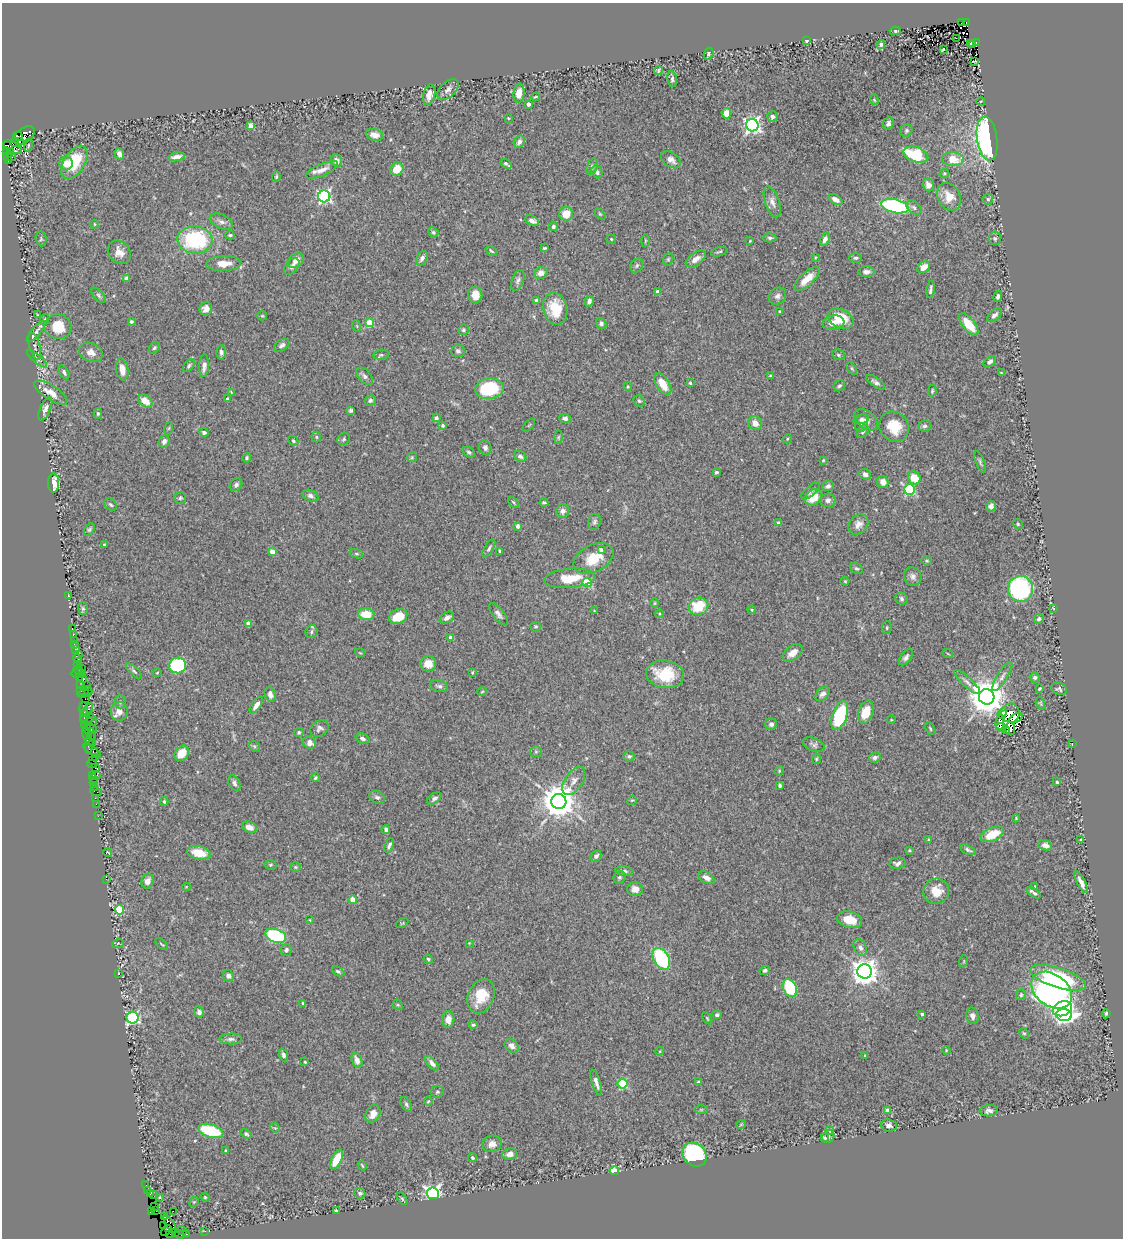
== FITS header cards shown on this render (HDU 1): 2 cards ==
NAXIS1  =                 1121
NAXIS2  =                 1236

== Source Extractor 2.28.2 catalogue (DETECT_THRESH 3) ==
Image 1121 x 1236 px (HDU 1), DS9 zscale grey, 1 PNG px = 1 image px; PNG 1125 x 1240 px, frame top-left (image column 1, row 1236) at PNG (2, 3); each listed source drawn as its Kron ellipse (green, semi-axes under 4 px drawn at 4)
Background 0.409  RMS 0.027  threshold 0.0798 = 3 sigma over >= 5 px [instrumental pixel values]
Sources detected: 475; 5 with non-positive FLUX_AUTO (blend fragments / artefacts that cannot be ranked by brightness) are neither listed nor drawn; the other 470 listed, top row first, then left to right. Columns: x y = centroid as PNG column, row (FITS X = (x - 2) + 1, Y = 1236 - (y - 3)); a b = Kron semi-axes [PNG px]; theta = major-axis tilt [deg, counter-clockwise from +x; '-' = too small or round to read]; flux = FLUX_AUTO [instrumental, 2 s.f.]
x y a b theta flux
961 23 2 2 - 10
966 23 3 2 - 150
895 31 5 4 - 3
956 38 2 2 - 90
806 41 4 3 - 2.6
970 43 3 3 - 13
976 43 4 2 - 190
881 45 4 3 - 4.8
973 45 3 2 - 3.9
943 49 4 3 - 19
709 54 6 4 71 3.2
975 61 4 2 - 1.6
658 70 4 4 - 3.2
672 79 8 4 -83 4.8
448 89 13 7 42 8.6
519 93 9 5 82 16
429 95 10 6 75 14
535 97 5 2 - 1.9
874 100 5 4 - 2.2
981 101 4 3 - 1.7
528 104 3 3 - 6.6
726 113 5 4 - 20
772 117 5 5 - 4.5
508 118 3 2 - 1.5
888 123 6 5 - 4.5
752 125 6 6 - 680
250 126 4 4 - 22
906 131 6 5 - 3.4
375 135 8 6 -15 14
18 136 5 3 - 120
24 136 12 7 38 650
987 139 22 10 -82 410
19 142 4 3 - 170
519 142 6 5 - 8.7
14 143 4 3 - 230
28 145 7 3 81 2.5
13 147 10 5 -27 1700
7 151 3 3 - 81
10 151 3 3 - 270
119 154 6 4 -72 7.9
916 154 13 7 -19 120
7 157 3 2 - 68
12 157 2 2 - 23
177 157 8 4 9 9
953 159 11 7 -3 38
8 160 4 3 - 71
671 160 11 7 -34 9.5
337 161 7 5 -70 6.4
74 162 18 10 58 68
66 163 7 6 - 16
506 164 6 3 -37 3.9
592 167 8 5 73 4
397 169 7 6 - 29
322 170 17 6 23 14
597 172 7 5 -62 4.8
944 173 5 4 - 2.1
276 176 5 4 - 2.5
928 185 6 5 - 12
324 196 6 6 - 380
949 197 14 11 -64 29
988 199 5 5 - 3.6
836 200 8 4 -33 11
772 202 16 7 -71 11
895 206 14 6 -13 290
914 208 8 5 -41 4.7
566 214 7 7 - 27
600 214 6 4 -45 2.4
532 221 7 5 -25 9.5
221 222 12 7 -25 7.8
94 224 4 3 - 1.6
553 226 5 4 - 6.1
433 232 5 5 - 3
230 235 4 3 - 2.6
770 238 6 4 0 4
995 238 6 6 - 3.7
41 239 7 5 -83 3.4
611 239 5 4 - 2.2
825 239 7 4 65 8.2
195 240 18 13 -4 170
645 241 6 3 89 2
750 241 4 3 - 1.6
544 248 4 3 - 2.5
491 251 6 3 -38 2.2
119 252 13 10 -50 17
719 252 8 3 17 2.8
815 257 4 3 - 1.7
422 258 8 5 61 6.3
856 258 6 4 1 3.3
668 259 6 5 - 2.7
696 259 11 6 36 12
296 261 9 6 40 13
224 263 17 7 2 23
637 265 7 6 - 3.7
292 267 9 6 48 7.7
924 267 7 5 38 23
866 272 8 5 2 7.2
541 273 6 6 - 12
127 278 4 4 - 13
807 279 16 6 42 27
518 280 11 6 69 5.9
931 290 8 3 81 5.3
658 292 4 3 - 9.7
99 295 9 5 -49 4
475 295 8 7 - 18
777 296 9 7 41 7.1
998 297 5 4 - 4.5
536 301 4 3 - 4.8
589 301 5 4 - 7.7
206 309 7 6 - 10
555 309 16 12 -78 50
779 311 3 2 - 2.3
38 315 3 2 - 1.5
995 315 9 5 42 5.7
262 316 5 4 - 2.2
45 319 5 3 - 1.9
841 319 13 9 -26 53
131 322 3 3 - 3.1
370 323 4 4 - 49
601 323 6 5 - 5
834 323 11 7 7 13
969 324 13 6 -51 41
58 326 14 12 -20 46
357 326 6 3 -72 1.8
463 330 5 5 - 3.3
36 332 13 4 50 6.3
282 345 8 5 34 5.7
35 346 14 5 -74 5.8
154 348 6 4 55 3.3
458 351 7 6 - 5.2
91 352 12 9 -23 13
221 352 7 4 -90 5.5
381 355 8 5 9 3.3
838 355 6 5 - 3.2
37 359 12 4 -39 3.8
990 362 7 4 37 4.5
189 366 7 4 48 3.5
204 366 11 5 86 10
852 368 7 4 -56 2.5
122 369 11 6 -81 16
64 372 7 4 -58 4.1
1001 373 3 3 - 1.7
365 376 10 6 -47 6.3
771 376 4 3 - 2.6
875 382 11 5 -32 5.7
690 383 4 3 - 2.9
663 384 12 6 -59 30
839 386 6 5 - 3.8
628 387 4 3 - 1.8
489 389 14 10 7 120
932 391 6 4 80 2.4
231 392 4 2 - 1.5
51 393 19 7 -33 21
227 399 3 3 - 5
370 400 6 5 - 3.7
145 401 8 5 -37 21
639 401 6 5 - 3
45 409 12 5 66 8.6
351 411 4 4 - 3.4
98 414 5 4 - 3.3
436 418 4 4 - 4.6
565 418 6 4 -3 4.4
861 419 8 4 14 3.7
866 420 13 8 -40 9.5
755 423 7 6 - 16
861 423 9 6 72 5.5
443 425 4 4 - 2.9
529 425 8 3 45 2
925 426 6 5 - 4.9
894 427 16 14 -49 42
169 428 6 4 71 1.9
204 432 5 4 - 5.2
863 432 7 5 47 4
316 437 5 5 - 2.4
558 437 6 4 88 3.1
344 439 6 5 - 3.1
787 439 5 4 - 1.8
164 441 6 5 - 8.1
293 441 5 4 - 3
485 448 7 6 - 6.6
469 452 7 4 -33 3.2
520 456 6 5 - 4.7
412 457 5 5 - 2.2
246 458 5 4 - 3.4
823 460 3 2 - 1.6
980 462 12 4 -69 4
716 472 4 3 - 3.3
865 474 6 5 - 7.8
914 478 7 6 - 32
883 482 6 5 - 14
54 483 9 5 89 28
236 485 7 5 46 5.1
828 486 6 5 - 6.5
910 489 5 5 - 190
811 491 11 5 42 5.6
310 496 8 5 -21 6
813 497 9 7 41 35
180 498 6 6 - 3.3
828 500 7 7 - 7.3
513 502 6 3 -46 2.2
544 502 4 3 - 3
111 505 7 5 -43 3.5
991 506 5 4 - 7
563 511 7 6 - 8.1
595 522 8 6 73 4.4
778 523 4 3 - 4
858 524 11 9 45 12
1018 524 5 4 - 2.4
518 526 4 4 - 6.7
89 529 6 4 50 3.1
104 545 4 3 - 1.8
489 548 10 4 59 4.2
601 550 4 4 - 6.3
500 551 4 3 - 2.8
272 552 4 4 - 22
356 554 7 4 -19 2.7
593 558 21 13 27 42
927 561 5 5 - 2.5
856 568 7 5 -37 3.4
913 576 10 8 -57 8.4
570 578 25 9 5 44
845 581 4 4 - 2.1
587 583 4 4 - 85
1020 589 13 12 - 310
68 595 2 2 - 1.3
901 599 6 5 - 4.2
654 603 5 3 - 1.7
698 606 10 8 25 61
1053 608 3 2 - 1.5
83 609 6 5 - 3
752 610 4 3 - 1.7
594 611 3 2 - 1.4
366 614 8 5 -4 42
498 614 13 5 -51 6.9
659 614 4 3 - 1.6
398 616 9 7 24 31
447 618 8 5 31 8.2
1039 619 5 4 - 3.8
248 623 4 4 - 14
536 626 5 5 - 2.4
72 628 3 2 - 33
887 628 6 4 87 2.8
312 632 6 6 - 4.6
73 635 2 2 - 11
451 638 4 4 - 19
74 640 2 2 - 43
75 645 2 2 - 18
75 650 4 3 - 120
360 653 5 3 - 1.5
793 653 11 7 36 16
78 654 2 2 - 21
948 654 5 3 - 1.6
906 657 9 5 53 5.8
78 659 5 4 - 51
428 664 8 7 - 19
77 665 4 3 - 170
178 665 8 8 - 170
82 668 2 2 - 400
78 670 5 3 - 75
134 671 10 4 -45 4.1
157 673 5 4 - 2
472 673 3 2 - 2
78 674 7 3 -1 130
665 674 19 14 -8 66
1002 676 17 5 57 8.1
79 677 2 2 - 82
1035 677 5 5 - 3.7
82 679 4 2 - 86
967 682 17 5 -42 8
80 685 3 2 - 80
87 685 3 2 - 180
439 686 9 5 -13 5
1039 689 3 3 - 2.3
1059 689 8 6 -24 5.1
81 690 3 2 - 49
88 691 4 2 - 93
482 692 5 3 - 1.5
83 694 6 3 14 190
823 694 8 5 44 6.7
270 695 7 5 -73 8.6
987 697 8 7 - 4800
85 699 2 2 - 59
120 702 6 5 - 3.5
1040 703 6 4 -72 2.4
256 705 10 4 55 12
84 709 7 3 -87 220
88 710 8 3 61 220
119 711 9 8 - 14
866 712 12 7 70 35
1010 713 9 9 - 30
1002 714 6 4 69 6.5
84 716 8 3 86 62
840 716 15 7 71 150
88 718 7 4 11 170
1016 718 7 4 29 6.5
891 720 4 3 - 1.3
90 722 7 4 7 600
1000 722 8 3 84 6.3
771 724 6 6 - 6.8
86 727 6 3 -67 180
1001 727 5 3 - 11
91 728 6 4 -31 150
320 728 10 7 38 6.5
930 728 6 3 -64 2.4
1010 729 6 5 - 11
1006 731 3 2 - 9.1
299 732 5 4 - 3.2
87 735 8 3 -76 170
92 737 4 4 - 210
362 738 7 5 -17 6.4
90 741 12 3 79 370
310 743 7 6 - 12
1072 743 2 2 - 15
92 744 4 4 - 220
814 745 11 6 -23 5.2
254 746 6 4 -44 2.8
92 751 10 3 -34 160
536 752 6 5 - 3.1
182 753 8 6 47 28
629 756 5 5 - 3.5
95 757 2 2 - 130
875 757 6 5 - 4.5
816 759 5 4 - 2.3
92 760 2 2 - 26
92 764 5 2 - 100
95 767 4 3 - 200
779 771 5 4 - 1.9
92 775 3 2 - 63
97 775 3 2 - 73
315 778 4 3 - 2.4
94 779 3 3 - 71
574 781 16 8 56 12
93 782 3 2 - 60
1057 782 3 3 - 2.1
234 783 8 5 -63 5.1
779 785 4 3 - 3.9
94 787 3 2 - 110
96 792 6 2 -18 170
377 797 8 6 -26 5.1
95 798 2 2 - 50
434 798 8 4 34 4.7
632 800 5 4 - 1.9
164 801 4 3 - 2.7
559 801 7 7 - 4200
96 804 2 2 - 50
98 816 2 2 - 30
1016 818 4 4 - 1.8
249 827 7 5 -23 13
386 830 4 3 - 5.1
992 834 12 6 25 45
928 840 4 3 - 1.5
1081 840 3 2 - 1.3
389 845 8 4 70 5.8
1045 845 7 5 -19 9.9
909 850 3 3 - 1.7
968 850 8 4 -26 4
108 852 4 2 - 1.2
199 853 12 6 -13 28
596 856 6 4 44 5.1
897 863 8 5 11 5.6
271 865 6 4 3 2.6
295 867 5 4 - 2.4
624 871 9 5 -9 4.5
620 877 6 5 - 3.9
706 878 9 5 -33 9.8
106 879 2 2 - 12
147 881 7 6 - 9.2
1081 882 12 4 -63 10
1035 886 3 2 - 1.3
186 887 4 3 - 1.5
635 889 8 7 - 12
936 891 13 12 - 31
1034 893 8 3 -34 5
353 900 4 4 - 29
119 910 5 4 - 82
310 920 4 2 - 1.3
849 920 13 8 -16 32
402 923 7 3 31 1.3
276 936 10 6 -19 200
118 943 6 3 19 1.9
469 943 3 3 - 1.1
162 944 7 2 -40 1.8
860 948 8 6 -65 6.1
286 950 6 5 - 4.5
428 959 5 4 - 2.7
661 959 11 7 -59 160
964 961 6 3 72 1.9
765 970 5 4 - 3.8
338 971 6 4 -27 3.4
864 971 7 7 - 2200
118 973 3 2 - 0.98
228 976 6 5 - 6
1058 978 29 10 -18 170
790 988 9 6 -63 110
1052 990 22 16 -36 800
1021 995 5 5 - 2.8
481 996 18 13 67 43
303 1003 4 3 - 2.1
398 1005 6 4 -43 2.5
1063 1009 10 7 21 250
199 1012 6 5 - 6.5
922 1014 3 3 - 3.5
1106 1014 5 3 - 3.8
717 1015 5 4 - 3.6
1064 1015 8 6 -3 550
972 1016 8 6 -78 6.8
133 1018 6 6 - 290
707 1018 7 3 -55 2.1
448 1019 8 6 89 14
473 1025 4 3 - 2.9
1024 1033 6 4 -60 2.7
231 1039 11 5 0 5.7
512 1046 7 6 - 8.7
946 1050 4 3 - 1.6
660 1051 4 3 - 1.6
283 1055 6 4 -70 5
865 1056 3 3 - 3.2
357 1060 8 5 -69 12
305 1062 3 3 - 1.8
432 1063 9 4 -47 7.4
596 1082 13 4 -73 8.5
698 1082 4 3 - 2.4
623 1084 5 5 - 110
437 1092 6 6 - 3.4
428 1101 4 3 - 1.8
406 1104 8 4 -61 3.8
701 1110 6 4 0 2.5
887 1111 4 4 - 19
989 1111 9 5 5 7
373 1114 9 7 60 15
741 1124 5 3 - 1.4
889 1125 8 6 -7 7
275 1128 5 4 - 2.1
830 1130 4 4 - 3.4
211 1131 13 6 -17 100
246 1134 6 4 -35 3.5
824 1137 4 3 - 2.9
828 1137 6 5 - 4
492 1144 9 8 - 12
225 1151 3 2 - 1.7
510 1154 7 6 - 12
695 1155 13 11 -42 360
473 1158 4 4 - 2.8
337 1159 10 5 63 41
362 1165 5 2 - 1.6
614 1171 5 3 - 88
146 1185 2 2 - 17
147 1191 4 2 - 71
360 1193 5 5 - 5
433 1193 6 6 - 670
150 1194 3 2 - 20
153 1195 3 3 - 24
159 1197 4 3 - 2
205 1197 4 4 - 2.1
402 1199 7 4 -57 2.3
194 1202 5 4 - 1.8
155 1206 3 2 - 34
156 1211 3 2 - 270
173 1211 2 2 - 26
336 1211 4 3 - 3.5
152 1212 3 3 - 110
164 1217 3 3 - 22
170 1224 10 4 -59 50
164 1226 2 2 - 1.4
182 1230 5 2 - 4.8
166 1231 6 3 43 150
205 1231 3 2 - 3.3
176 1233 3 2 - 30
170 1234 3 2 - 8.5
179 1234 5 3 - 35
186 1234 3 2 - 30
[5 non-positive-flux detections neither listed nor drawn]